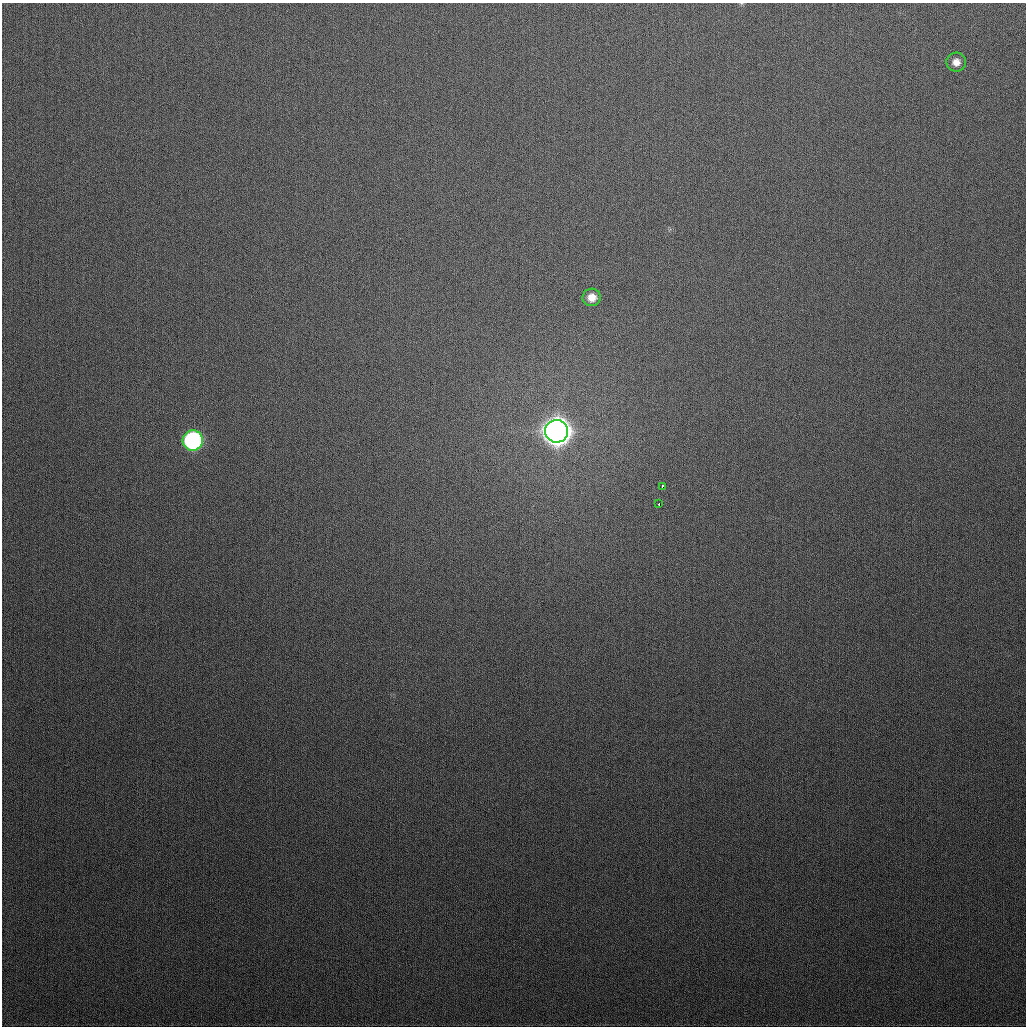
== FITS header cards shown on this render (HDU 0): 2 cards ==
NAXIS1  =                 1024
NAXIS2  =                 1024

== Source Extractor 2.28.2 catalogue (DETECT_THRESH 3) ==
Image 1024 x 1024 px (HDU 0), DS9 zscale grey, 1 PNG px = 1 image px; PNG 1028 x 1028 px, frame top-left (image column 1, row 1024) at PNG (2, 3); each listed source drawn as its Kron ellipse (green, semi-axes under 4 px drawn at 4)
Background 315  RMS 12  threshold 35.7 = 3 sigma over >= 5 px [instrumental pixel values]
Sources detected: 6; all 6 listed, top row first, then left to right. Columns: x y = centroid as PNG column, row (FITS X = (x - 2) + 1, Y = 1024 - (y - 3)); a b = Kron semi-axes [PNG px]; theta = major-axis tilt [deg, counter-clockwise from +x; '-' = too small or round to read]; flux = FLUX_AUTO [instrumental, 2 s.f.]
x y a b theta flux
956 62 10 9 - 6.9e+03
592 297 9 8 - 8.9e+03
556 431 11 11 - 1.5e+06
193 440 10 10 - 1.9e+05
662 486 4 3 - 5.8e+03
659 504 3 2 - 5.7e+03